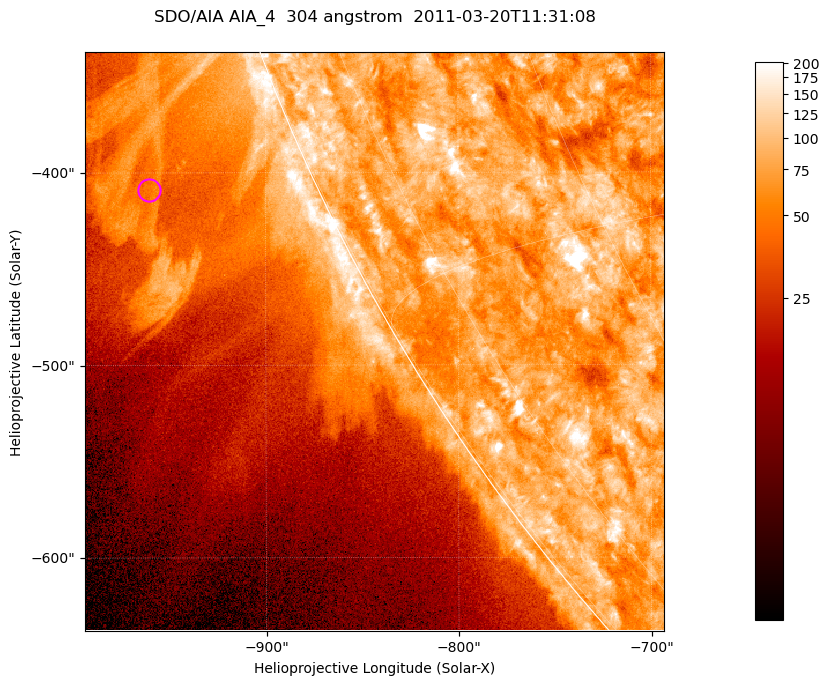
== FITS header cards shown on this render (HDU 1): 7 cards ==
TELESCOP= 'SDO/AIA '           / For AIA: SDO/AIA
INSTRUME= 'AIA_4   '           / For AIA: AIA_ATA1, AIA_ATA2, AIA_ATA3 or AIA_AT
WAVELNTH=                  304 / [angstrom] Wavelength
WAVEUNIT= 'angstrom'           / Wavelength unit: angstrom
DATE-OBS= '2011-03-20T11:31:08.123' / [ISO] Date when observation started; ISO 8
CTYPE1  = 'HPLN-TAN'           / CTYPE1; Typically HPLN
CTYPE2  = 'HPLT-TAN'           / CTYPE2; Typically HPLT

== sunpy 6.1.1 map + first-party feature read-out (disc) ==
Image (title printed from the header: SDO/AIA AIA_4  304 angstrom  2011-03-20T11:31:08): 501 x 501 px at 0.6 arcsec/px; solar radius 964 arcsec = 1606 px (partial field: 1.4% of the solar disc is inside the frame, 44% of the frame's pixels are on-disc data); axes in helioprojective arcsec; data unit not stated in the header (colour bar unlabelled)
Orientation: roll -0.132 deg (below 1 deg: not rotated)
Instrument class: DISC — disc imager (sunpy class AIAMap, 304 A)
Bright regions (active regions / flare kernels): reference = the on-disc median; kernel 5 px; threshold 5 sigma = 119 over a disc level ~77.4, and >= 1.15x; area >= 251 px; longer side >= 6 px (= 3.6 arcsec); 0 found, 0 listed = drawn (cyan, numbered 1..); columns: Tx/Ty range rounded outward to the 2 arcsec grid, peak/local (2 s.f.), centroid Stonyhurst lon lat
Off-limb structures (1.02-1.3 R_sun): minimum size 125 px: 4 found; the strongest spans PA ~110..115 deg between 1.02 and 1.15 R_sun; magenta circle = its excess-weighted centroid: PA ~115 deg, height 1.08 R_sun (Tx ~-960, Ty ~-408 arcsec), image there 2.1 x the reference